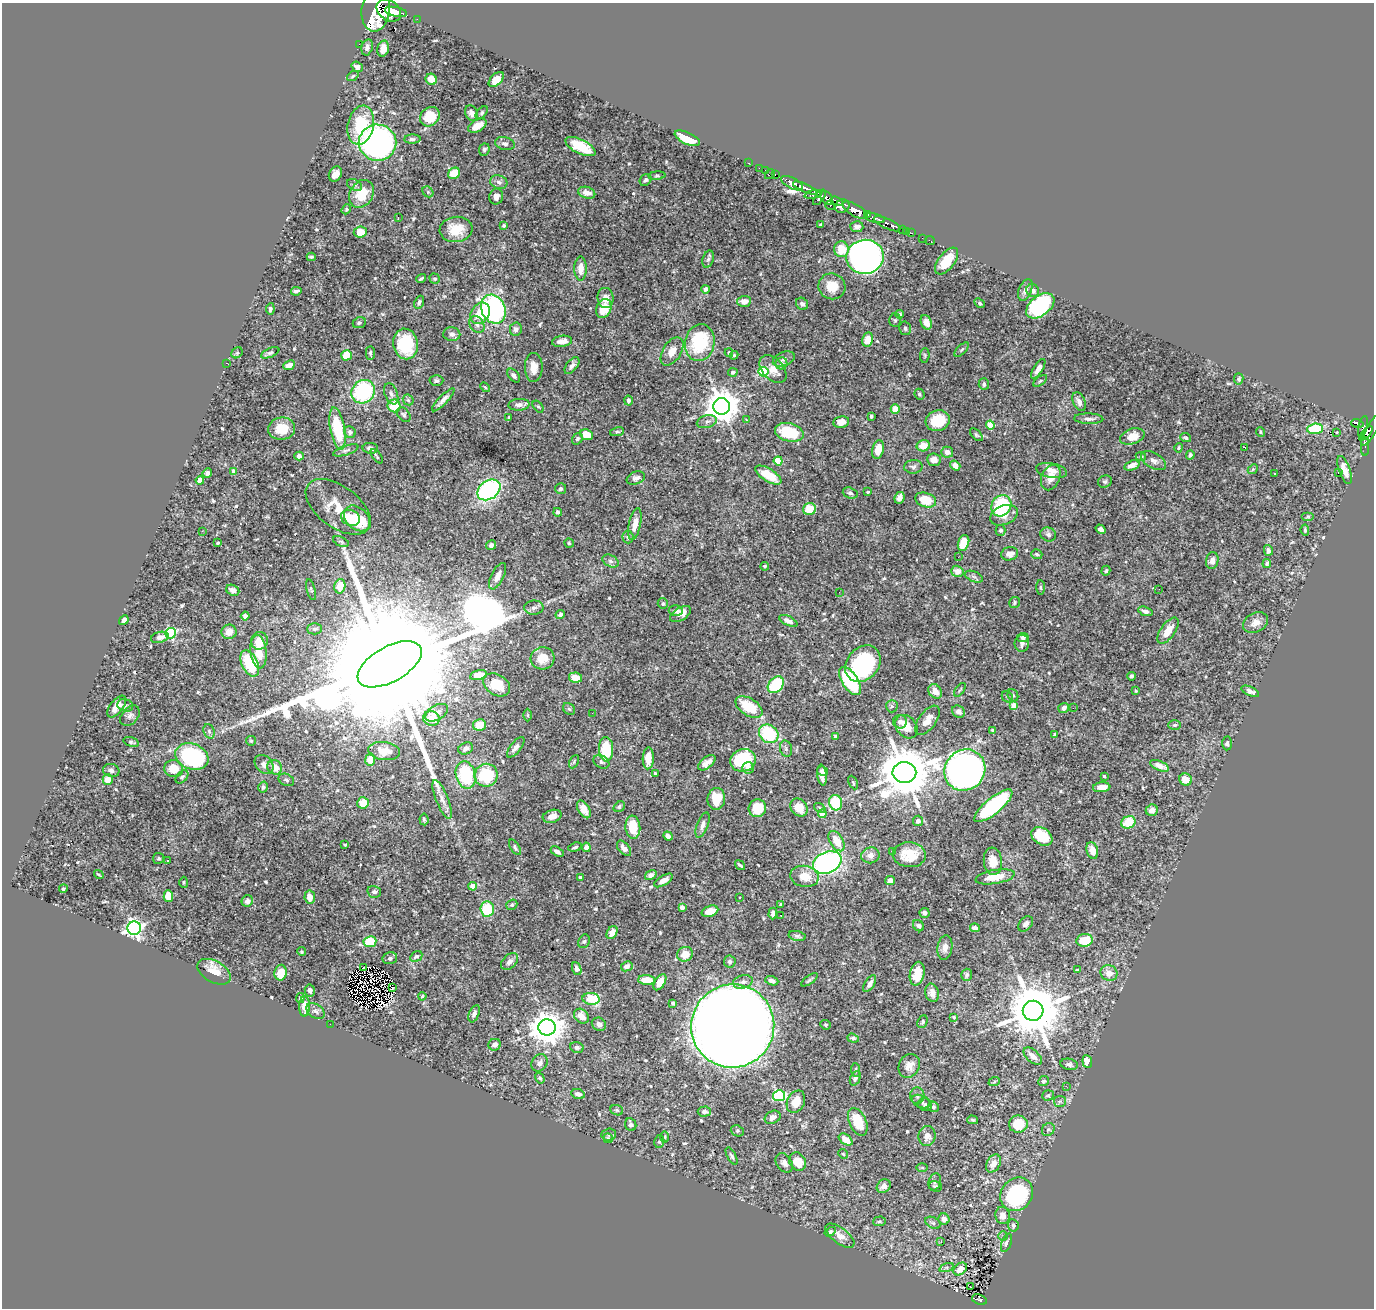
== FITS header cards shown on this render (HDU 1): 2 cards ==
NAXIS1  =                 1372
NAXIS2  =                 1306

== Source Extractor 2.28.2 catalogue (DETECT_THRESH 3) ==
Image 1372 x 1306 px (HDU 1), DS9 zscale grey, 1 PNG px = 1 image px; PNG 1376 x 1310 px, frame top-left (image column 1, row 1306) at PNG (2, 3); each listed source drawn as its Kron ellipse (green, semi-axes under 4 px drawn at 4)
Background 0.971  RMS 0.017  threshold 0.0496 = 3 sigma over >= 5 px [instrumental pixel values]
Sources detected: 593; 5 with non-positive FLUX_AUTO (blend fragments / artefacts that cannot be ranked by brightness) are neither listed nor drawn; of the other 588, the 500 brightest by FLUX_AUTO listed and drawn (88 fainter detections omitted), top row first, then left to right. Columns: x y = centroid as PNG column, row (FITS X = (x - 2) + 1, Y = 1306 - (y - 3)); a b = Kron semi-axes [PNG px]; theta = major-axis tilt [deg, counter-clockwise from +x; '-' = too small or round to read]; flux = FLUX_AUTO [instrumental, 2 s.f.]
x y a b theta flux
376 10 21 14 84 7900
389 10 13 9 -37 4700
396 12 11 4 -11 2000
417 19 2 2 - 12
359 44 2 2 - 11
367 47 8 5 76 4.2
383 49 8 5 75 8.6
357 67 6 5 - 4
353 76 6 4 36 1.7
431 79 6 5 - 13
496 79 9 5 43 13
472 113 8 6 -65 6.8
482 113 7 4 47 2.1
430 117 10 9 - 33
361 125 20 13 77 52
477 126 10 5 30 12
687 138 13 6 -25 30
412 139 8 4 4 3.1
377 143 19 18 - 360
505 144 10 6 -12 3.5
580 147 16 7 -26 39
484 150 6 5 - 2.3
749 163 3 2 - 32
759 168 2 2 - 14
765 170 2 2 - 17
454 173 6 5 - 20
335 174 8 6 61 7
770 174 5 2 - 44
775 175 3 2 - 27
657 176 8 4 4 1.8
646 180 6 5 - 2.6
499 182 9 6 -19 3.7
792 183 12 5 -27 2000
354 185 8 5 -27 2.6
805 188 13 3 -23 1600
428 192 6 5 - 1.7
587 193 9 5 -16 10
361 194 15 11 59 26
814 194 9 4 12 600
496 197 8 7 - 5.5
819 197 9 3 55 620
827 198 7 5 -48 650
836 201 6 4 -19 570
830 206 5 4 - 220
842 206 7 6 - 1700
346 209 5 4 - 1.7
855 210 14 6 -30 4200
867 215 4 3 - 580
398 217 2 2 - 23
875 218 10 4 -15 1500
887 224 14 5 -25 620
504 225 4 3 - 1.7
821 225 4 3 - 2.3
857 227 6 5 - 4.6
456 229 16 12 6 25
902 229 3 3 - 43
906 231 2 2 - 10
360 232 6 5 - 18
912 233 3 2 - 21
922 238 2 2 - 8.6
930 241 5 2 - 12
841 249 8 7 - 21
311 257 4 3 - 1.6
865 257 19 17 11 460
708 259 9 5 72 3
947 261 16 8 52 23
581 269 12 6 90 12
421 279 5 3 - 1.9
435 279 5 5 - 1.9
832 286 13 13 - 21
706 289 4 4 - 2.9
1025 290 11 6 67 5.8
1033 290 6 6 - 6.2
296 291 5 3 - 2.7
606 298 10 8 -83 8.9
744 301 7 5 3 7.3
419 302 7 4 70 3.2
980 303 5 4 - 1.7
802 304 6 5 - 4.6
1040 306 16 10 38 150
270 309 5 4 - 2.7
493 309 15 12 -64 200
604 309 10 7 68 25
480 313 12 9 53 27
900 314 4 4 - 2
895 320 7 6 - 2
926 322 8 5 -69 6.9
359 323 7 5 25 2.1
477 325 9 7 -56 4.2
905 328 7 6 - 2.5
516 329 7 6 - 3.9
452 334 8 7 - 4.6
867 340 7 5 77 14
562 341 10 5 8 9.7
700 343 19 14 79 72
406 344 15 12 -80 68
962 349 9 4 45 2.1
672 351 15 9 58 13
237 353 6 5 - 1.6
270 353 10 4 25 2.3
370 353 7 4 89 2
729 353 4 3 - 1.6
346 355 5 5 - 21
734 355 4 4 - 1.4
925 355 7 4 86 1.7
784 359 11 7 21 4.4
226 363 3 2 - 2.9
781 363 6 5 - 4.4
289 365 6 4 25 9.5
572 366 10 5 52 4.7
534 367 14 9 -89 12
773 369 16 10 -47 11
1038 369 11 4 58 6.8
733 372 5 4 - 2.2
763 372 5 5 - 81
514 375 8 5 -49 3.4
1239 379 6 4 77 2.4
436 381 7 5 2 2.7
1040 381 8 4 36 1.9
984 384 6 5 - 2.9
485 387 6 3 -45 1.5
363 392 12 11 - 110
391 394 11 6 -69 3.9
919 394 6 5 - 2.4
408 400 6 4 -45 1.7
443 400 15 4 46 6.2
628 401 5 3 - 2.6
1079 402 10 6 -67 6.8
519 405 10 6 4 5.2
394 406 6 6 - 31
538 406 7 4 -52 1.8
722 406 8 8 - 2200
895 409 4 4 - 24
404 415 8 6 -53 2.4
871 416 4 3 - 2
509 418 4 3 - 1.4
1089 419 14 5 -2 5.2
746 420 3 3 - 3.5
938 421 12 10 17 34
707 422 10 6 15 4.1
841 422 8 5 9 8
1357 423 6 3 -17 290
990 425 4 4 - 28
1363 427 11 4 77 330
282 429 13 11 8 23
337 429 21 7 -80 62
1315 429 8 5 5 65
1371 430 17 5 60 850
350 432 6 5 - 3.4
617 432 7 4 12 1.9
789 432 14 9 -14 43
1261 432 5 3 - 1.4
1336 433 3 2 - 81
1366 433 9 4 48 590
586 435 6 5 - 20
976 435 8 4 -45 1.9
1132 436 12 7 18 16
1186 438 5 4 - 1.9
577 439 6 5 - 2.7
923 446 7 5 13 14
1365 446 9 3 -89 76
1245 447 4 2 - 1.4
370 448 8 5 -9 4.4
1179 448 4 4 - 1.5
878 449 9 5 78 15
346 450 13 5 18 3.1
947 452 6 5 - 6.6
1190 455 4 4 - 2.7
299 456 5 4 - 5
377 456 8 3 -51 1.8
1141 457 5 4 - 1.8
934 460 7 6 - 7.2
778 461 4 4 - 45
1153 461 14 7 -30 5.4
955 465 5 4 - 7.9
1132 465 8 4 19 8.2
913 467 9 6 3 3.3
1253 469 5 4 - 1.4
1345 470 15 5 -70 11
234 471 4 3 - 6.6
1052 471 16 7 -11 7.5
1338 472 3 2 - 1.4
207 473 5 4 - 4.1
1275 473 3 2 - 1.8
768 475 15 6 -31 25
1051 477 13 9 66 12
636 478 9 6 19 4.8
200 480 4 4 - 13
1105 482 7 6 - 2.3
561 489 5 5 - 2.9
489 490 12 9 36 230
868 492 3 3 - 1.4
850 493 7 5 -19 2.7
899 498 6 4 64 6
926 500 11 7 -19 29
1001 506 11 9 54 77
338 507 37 20 -37 32
810 509 6 6 - 22
558 512 4 4 - 3
1004 515 14 9 22 11
1308 516 6 4 0 1.7
351 518 10 7 -24 28
357 518 15 10 -44 41
635 524 16 6 77 13
1101 529 5 4 - 4.4
1001 530 5 5 - 3.2
1305 530 6 4 -83 2.1
202 531 3 2 - 3.2
1048 534 8 7 - 3.8
628 537 6 5 - 2.6
341 542 8 4 -24 1.9
217 543 3 3 - 1.5
569 543 5 4 - 1.4
964 543 8 5 72 23
491 545 5 5 - 3.9
1268 550 5 4 - 4
1010 554 8 6 11 7.1
1037 554 6 4 -18 2.2
958 557 2 2 - 1.9
611 561 9 5 -27 3.5
1212 561 8 6 79 6.8
1267 563 4 4 - 2.3
765 566 4 4 - 2.1
957 571 6 5 - 10
1106 571 5 4 - 1.7
497 576 14 6 64 9
974 577 9 5 -23 2.7
340 586 7 5 76 19
1040 587 7 3 -89 1.4
1159 589 2 2 - 2
233 590 7 5 -28 5.8
311 590 11 4 -75 1.9
839 592 2 2 - 4.1
1014 603 6 5 - 1.8
663 604 5 5 - 2
534 608 9 7 2 4.2
676 611 7 5 2 4.7
1145 611 7 4 -19 4.2
681 614 12 6 31 7.1
560 615 5 4 - 3.3
245 616 4 4 - 4
124 620 5 4 - 4.7
788 621 10 4 -25 5.1
1256 623 13 9 27 8.9
315 629 7 5 1 2.5
1168 631 15 7 55 17
229 632 7 7 - 10
170 633 5 5 - 130
160 637 9 5 13 6.1
1023 637 6 4 6 3.9
259 641 9 8 - 12
1022 643 8 7 - 5.1
258 652 17 8 -84 18
543 658 12 11 - 19
250 663 14 8 -64 50
390 664 35 17 29 120000
863 664 20 16 51 160
478 675 8 5 12 14
1132 676 4 3 - 1.7
575 677 6 5 - 19
850 681 16 7 -57 120
497 685 14 10 -32 27
776 685 9 7 48 57
960 690 8 3 55 1.5
935 691 8 6 -52 11
1136 691 3 3 - 1.4
1250 691 9 4 -24 4.5
1013 695 6 5 - 2
1007 697 6 5 - 1.6
125 705 8 6 -15 2.6
1014 705 4 4 - 11
117 706 13 6 51 9.9
892 706 6 6 - 2.3
749 707 15 8 -32 38
1064 708 5 5 - 4.9
1073 708 2 2 - 3.3
569 709 6 5 - 2
958 712 7 5 -35 3.6
437 713 12 7 30 6.5
592 713 2 2 - 3.6
527 715 6 4 -89 1.4
130 716 11 8 49 4.4
431 718 8 7 - 21
927 720 17 8 54 11
900 722 7 6 - 4.5
479 725 7 5 12 18
1175 725 6 4 2 2
906 727 13 10 -50 19
993 730 3 3 - 1.7
209 731 7 5 -70 2.6
769 734 10 8 -39 70
1055 734 3 3 - 1.4
835 736 4 3 - 2.2
251 741 5 5 - 1.5
131 742 8 4 -16 2.2
1227 743 7 4 86 2.3
516 747 12 5 52 5.5
466 748 7 5 25 5
606 749 12 7 -89 42
786 749 8 6 -74 3.1
384 751 16 9 -8 11
192 757 17 13 -20 150
648 758 11 5 88 15
370 760 6 5 - 15
743 760 13 11 15 81
574 762 7 4 64 1.7
601 762 8 6 -30 3
707 763 10 5 38 6.5
264 764 10 8 -46 6.6
1160 766 10 4 -23 8.4
275 767 8 7 - 13
748 768 6 5 - 5.1
174 769 9 8 - 20
111 770 8 6 -15 3.8
965 770 21 20 - 630
823 771 6 4 -33 3.1
655 773 3 3 - 1.6
904 773 12 10 1 7500
466 775 14 9 -75 80
486 775 11 11 - 60
822 775 10 5 -82 6.5
1104 776 3 3 - 1.4
182 777 8 5 48 2.6
108 779 5 5 - 15
286 780 8 5 -25 2.8
1186 780 6 6 - 15
853 783 7 4 -64 1.5
263 787 5 4 - 2.1
1102 787 9 5 5 12
442 799 20 6 -68 8.7
716 799 11 9 84 26
363 803 6 5 - 17
836 803 8 6 -74 52
993 806 24 8 39 160
619 807 6 5 - 2.6
757 808 9 8 - 23
799 808 10 7 -48 19
820 808 6 4 -37 1.8
584 809 10 5 -59 9.7
1152 810 6 5 - 5.5
822 814 4 4 - 28
552 816 9 6 16 9.7
424 819 6 4 -84 1.8
918 821 5 5 - 5.1
1128 822 7 6 - 31
702 825 13 5 70 5.3
633 827 11 7 -85 28
668 836 5 4 - 4.8
1042 836 11 8 -32 35
837 841 11 6 -59 19
345 845 3 3 - 1.5
515 847 8 4 -58 2.2
575 847 7 3 17 2.1
586 847 5 4 - 5.9
624 848 9 5 -49 6.1
1092 850 8 5 -74 11
893 851 3 3 - 2.2
557 852 7 4 -32 4.7
870 855 9 8 - 7.2
909 855 16 12 -4 25
158 858 5 5 - 1.8
167 861 3 2 - 3.3
993 861 14 9 -84 16
827 862 15 10 24 240
740 865 5 2 - 2.2
99 875 5 2 - 1.3
651 875 6 4 32 3.3
804 876 14 10 -10 20
581 877 3 3 - 5.9
995 877 20 7 9 20
663 880 10 5 31 6.8
890 881 5 4 - 7.8
184 882 6 4 -88 1.5
473 886 4 4 - 18
63 889 4 4 - 1.9
374 892 7 6 - 3.3
168 896 6 5 - 22
310 897 6 5 - 11
739 897 3 2 - 1.4
247 901 6 5 - 4.6
781 904 3 3 - 2
512 905 6 5 - 1.8
682 907 4 4 - 7.3
487 909 7 6 - 49
710 911 8 5 19 12
773 913 6 4 87 6.1
924 913 5 5 - 4.6
781 915 3 3 - 2.9
1026 924 9 6 46 3.9
918 926 6 5 - 3.5
134 928 7 6 - 450
975 928 5 4 - 4.5
612 933 7 5 62 8.7
797 936 9 5 -11 2.7
1085 940 8 6 15 32
584 941 7 5 65 2.2
370 942 6 5 - 44
945 947 12 7 82 7.5
302 952 4 4 - 1.7
685 954 8 7 - 16
416 956 6 4 31 2.7
390 958 7 6 - 2.4
510 961 10 6 44 4.8
730 961 6 6 - 3.1
627 966 6 5 - 5.7
364 967 3 2 - 1.8
577 969 6 4 -68 3.6
1077 970 4 3 - 2.4
214 972 18 10 -29 16
281 973 8 6 81 16
1109 973 8 7 - 12
917 974 12 7 77 19
967 975 6 5 - 2.3
647 980 8 5 -3 20
809 980 9 3 36 2
772 981 7 4 -18 5.1
660 982 9 5 58 13
743 982 10 6 12 5
870 984 9 4 58 4.7
392 988 3 2 - 5.8
310 990 6 5 - 3
932 993 9 6 -76 6.7
422 996 4 3 - 1.4
300 998 5 4 - 2.3
591 999 8 6 -7 48
673 1003 4 3 - 4
305 1006 10 5 88 10
315 1011 10 6 -34 4
1033 1011 10 10 - 9000
474 1014 9 5 67 4
581 1016 8 6 -44 11
954 1017 3 3 - 1.4
923 1022 7 4 66 1.8
330 1024 2 2 - 68
599 1024 7 6 - 5.3
825 1025 5 4 - 1.4
733 1026 42 41 - 3100
547 1027 8 8 - 2100
853 1038 6 4 -18 2.1
495 1045 6 6 - 6
577 1047 7 5 -16 2.8
1033 1056 11 6 -42 9.2
1087 1061 6 4 -83 11
540 1063 9 7 56 4.9
1069 1064 9 5 -11 3.2
909 1066 12 10 61 8.9
856 1070 7 4 -84 1.8
540 1078 6 4 -58 2.5
855 1078 8 5 66 3.7
1044 1081 5 5 - 2.4
994 1082 6 3 20 1.3
1066 1086 2 2 - 3.9
578 1094 7 5 -12 5.3
1048 1095 6 5 - 1.9
779 1096 6 5 - 130
917 1096 8 7 - 4.1
1060 1101 6 5 - 2.5
796 1102 12 8 64 16
921 1102 9 6 -24 3.8
925 1104 7 6 - 2.8
933 1107 5 5 - 2.6
617 1110 6 5 - 1.9
704 1112 6 5 - 4.4
773 1117 8 6 28 5.7
973 1120 5 4 - 1.6
858 1122 15 8 -66 27
1018 1124 9 8 - 35
631 1125 6 5 - 3.6
1048 1130 7 6 - 2.5
737 1131 7 5 -20 2.3
609 1135 7 6 - 2.3
927 1136 10 8 82 8.2
665 1137 6 4 -90 1.4
608 1138 5 4 - 1.6
846 1140 8 4 -37 10
659 1142 6 5 - 2
843 1154 5 4 - 1.5
732 1156 9 4 -62 2.1
797 1162 9 8 - 21
784 1163 10 7 -54 5.3
993 1164 9 6 60 9.6
922 1168 6 4 -1 1.5
935 1182 8 6 72 3.1
884 1186 7 6 - 7.5
935 1186 6 5 - 2.3
1017 1194 17 15 53 130
1003 1215 8 7 - 6.9
944 1219 6 5 - 7.8
879 1221 6 5 - 1.7
933 1223 8 5 -29 2.8
1013 1225 6 5 - 3.1
830 1232 6 4 31 2.3
840 1236 17 8 -37 9.6
1003 1236 5 4 - 1.8
941 1242 3 2 - 6.2
1006 1243 9 5 69 3.8
947 1267 7 4 19 2.8
960 1269 7 5 42 9.8
970 1287 3 2 - 3.7
979 1300 7 5 -20 160
At the frame edge (FLAGS 8, measured only in part): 1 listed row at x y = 376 10
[88 fainter detections neither listed nor drawn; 5 non-positive-flux detections neither listed nor drawn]